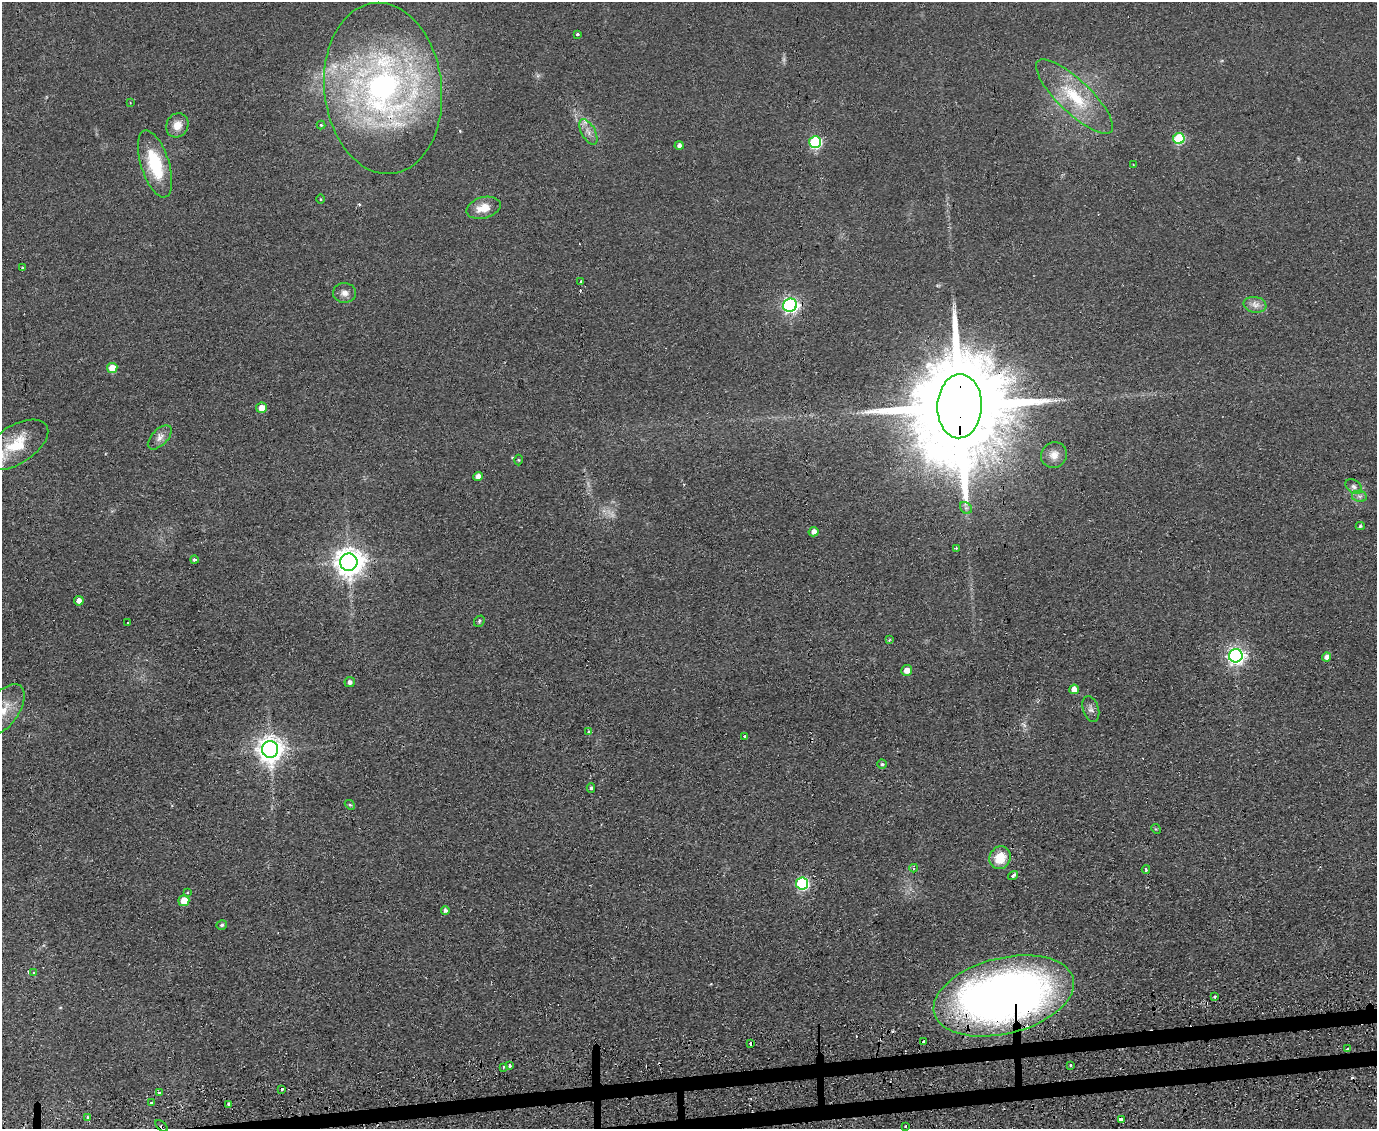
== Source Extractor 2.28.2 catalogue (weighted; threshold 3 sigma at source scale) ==
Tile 5 of 3 x 4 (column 2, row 2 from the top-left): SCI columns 1801-3175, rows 2297-3423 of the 4674 x 6921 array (HDU 1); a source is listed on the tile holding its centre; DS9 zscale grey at full resolution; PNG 1379 x 1131 px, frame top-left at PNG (2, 2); each listed source drawn as its Kron ellipse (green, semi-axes under 4 px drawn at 4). Shown black and unused: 2% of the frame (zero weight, under 2 of 3 exposures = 3% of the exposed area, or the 3 px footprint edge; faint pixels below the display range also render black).
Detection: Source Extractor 2.28.2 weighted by HDU 2 'WHT'; one run over the whole footprint, this tile lists its part. Background 0.0634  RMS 0.0089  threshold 0.0401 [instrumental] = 3 sigma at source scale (4.5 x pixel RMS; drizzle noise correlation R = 1.50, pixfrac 1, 0.05/0.05 arcsec/px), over >= 5 px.
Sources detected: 88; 2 too faint to see at this stretch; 6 cosmic-ray / hot-pixel residue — neither listed nor drawn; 1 inside a brighter listed object's ellipse — not listed separately; the other 79 listed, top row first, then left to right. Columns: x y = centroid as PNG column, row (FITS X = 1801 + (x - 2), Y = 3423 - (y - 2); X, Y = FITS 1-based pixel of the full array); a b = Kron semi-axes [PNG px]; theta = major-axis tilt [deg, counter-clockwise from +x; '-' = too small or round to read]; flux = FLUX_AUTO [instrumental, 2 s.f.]
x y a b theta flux
577 34 3 3 - 2.4
383 88 86 58 -84 330
1074 96 51 16 -44 48
130 102 4 3 - 0.69
177 125 12 11 - 10
321 125 4 4 - 1
588 132 14 7 -62 6.2
1179 139 5 5 - 68
815 142 6 6 - 90
679 145 4 4 - 2.8
155 164 35 14 -72 45
1133 164 3 2 - 1.1
320 199 5 3 - 0.78
483 208 17 10 16 13
22 268 3 3 - 2
581 281 3 3 - 1.1
344 293 11 10 - 5.4
790 305 7 6 - 280
1255 305 11 8 -9 5.5
112 368 5 5 - 17
960 406 32 22 87 26000
261 408 5 5 - 9.3
160 437 15 8 46 5.5
16 445 36 19 32 35
1054 455 13 12 - 8.3
518 460 5 3 - 0.86
478 477 5 4 - 5.8
1354 487 9 6 -34 3.1
1359 496 8 5 -11 2.5
966 508 7 5 -44 2.2
1360 526 4 4 - 1.5
814 532 5 4 - 4.9
956 548 3 3 - 1.3
194 560 4 4 - 2.5
349 562 9 8 - 1200
79 601 5 5 - 5.7
479 621 6 5 - 1.3
128 623 3 2 - 1.3
889 640 4 3 - 0.75
1236 656 7 6 - 340
1327 657 4 4 - 5.2
907 670 5 5 - 6.9
350 682 5 5 - 3
1074 689 5 5 - 9.9
1091 709 13 7 -72 4
3 710 30 15 54 23
589 732 3 3 - 2.1
745 736 3 3 - 1.2
270 749 8 8 - 920
882 764 5 4 - 1.3
591 788 5 4 - 1.6
350 805 5 4 - 1.2
1156 829 5 4 - 0.94
1000 858 12 10 63 20
914 868 4 3 - 2.6
1146 869 4 3 - 1.8
1013 875 5 3 - 4.4
802 883 6 6 - 110
188 892 3 3 - 1.5
184 901 5 5 - 19
445 910 4 4 - 2.3
222 925 5 4 - 1.9
34 973 4 3 - 3.4
1004 996 72 38 14 690
1215 997 4 3 - 1.4
924 1042 3 3 - 7.3
751 1044 4 3 - 4.7
1347 1049 4 2 - 1.3
510 1065 3 3 - 2.8
1071 1065 3 3 - 2
504 1067 3 3 - 1.2
282 1089 3 3 - 3.1
159 1093 3 3 - 2.4
151 1103 3 3 - 1.5
229 1104 4 3 - 4.9
87 1117 3 3 - 2.6
1121 1119 4 3 - 19
162 1126 7 2 -42 1.9
906 1126 3 3 - 1.8
Overlapping masked pixels (flux is a lower limit): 6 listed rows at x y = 383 88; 790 305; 960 406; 1004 996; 751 1044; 162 1126
Isophote crosses this tile's border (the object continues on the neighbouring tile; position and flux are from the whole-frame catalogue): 1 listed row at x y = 3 710